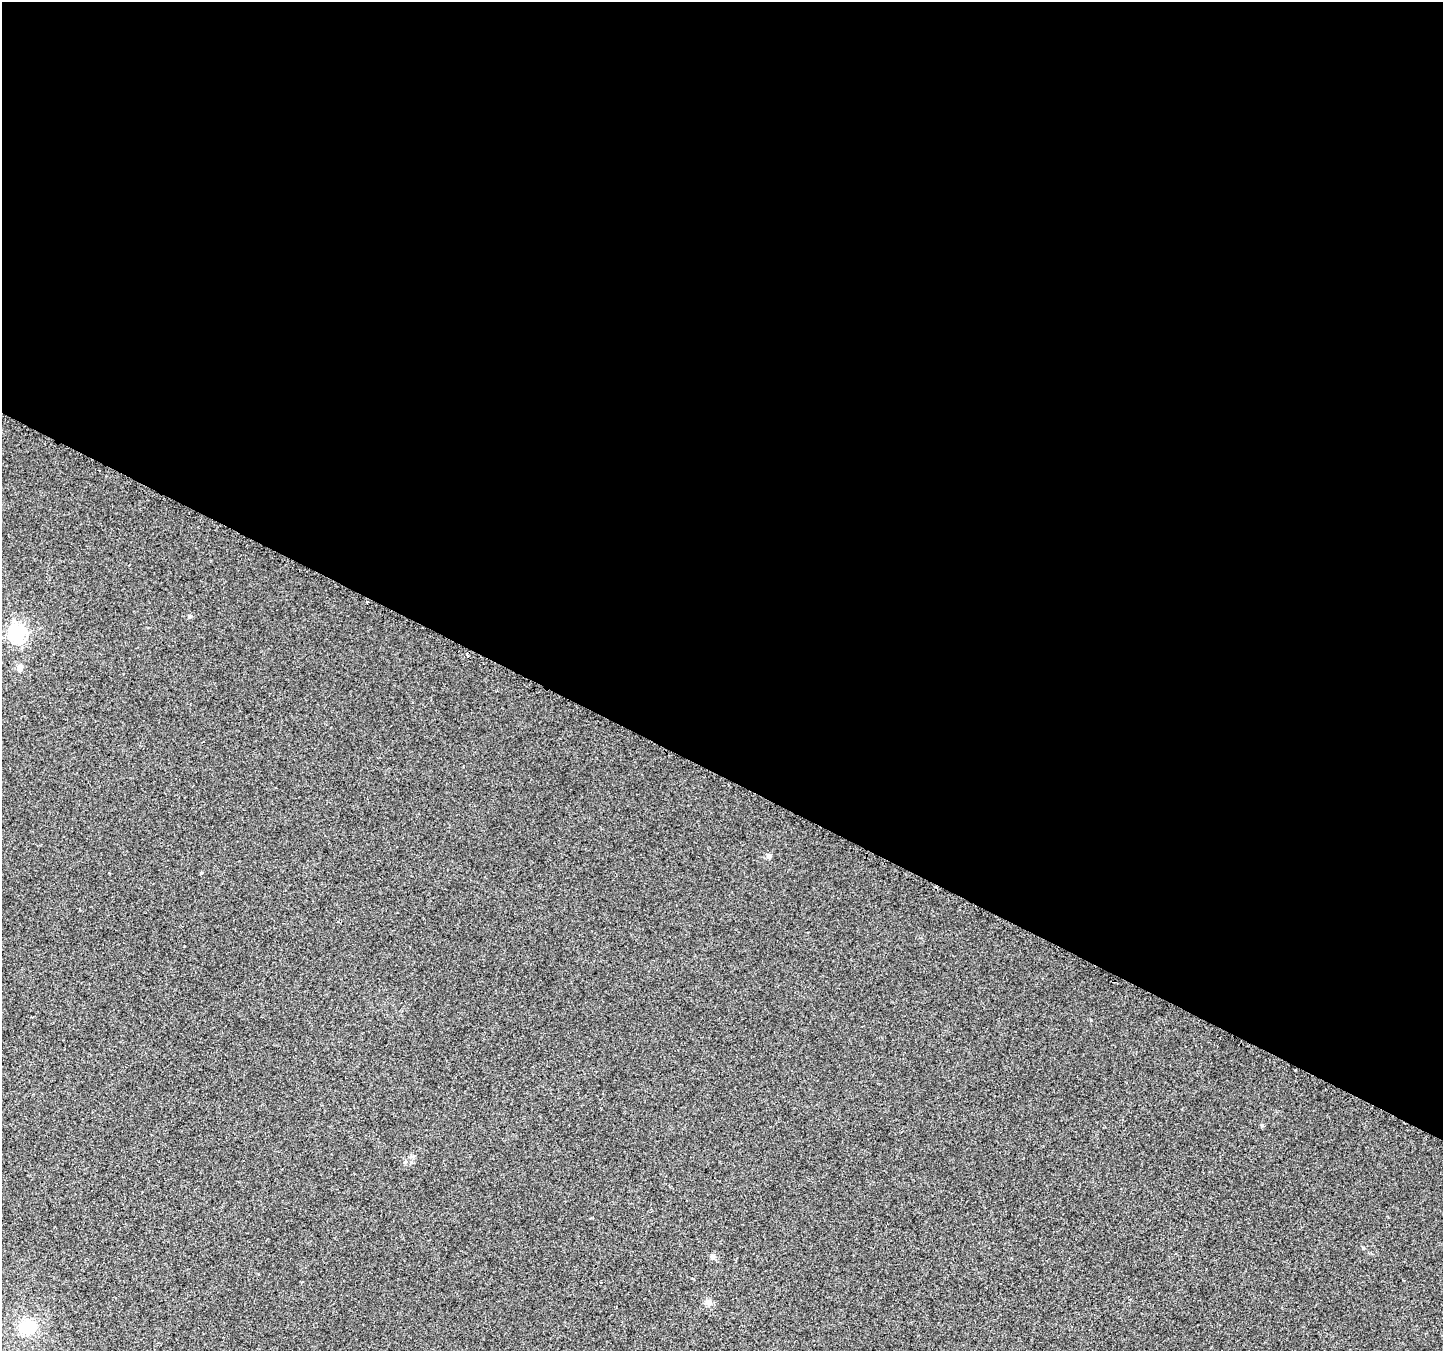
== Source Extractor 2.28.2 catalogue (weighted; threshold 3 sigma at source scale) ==
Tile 3 of 4 x 4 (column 3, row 1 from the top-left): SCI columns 2911-4351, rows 4329-5677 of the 5805 x 5898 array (HDU 1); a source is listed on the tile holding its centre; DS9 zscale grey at full resolution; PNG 1445 x 1353 px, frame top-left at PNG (2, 2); no overlay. Shown black and unused: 57% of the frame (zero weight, under 2 of 3 exposures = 2% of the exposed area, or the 3 px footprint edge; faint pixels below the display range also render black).
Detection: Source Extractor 2.28.2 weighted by HDU 2 'WHT'; one run over the whole footprint, this tile lists its part. Background 0.0116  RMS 0.0068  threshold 0.0304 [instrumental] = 3 sigma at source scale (4.5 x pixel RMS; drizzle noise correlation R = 1.50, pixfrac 1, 0.0396/0.0396 arcsec/px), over >= 5 px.
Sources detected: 11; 1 cosmic-ray / hot-pixel residue — not listed; the other 10 listed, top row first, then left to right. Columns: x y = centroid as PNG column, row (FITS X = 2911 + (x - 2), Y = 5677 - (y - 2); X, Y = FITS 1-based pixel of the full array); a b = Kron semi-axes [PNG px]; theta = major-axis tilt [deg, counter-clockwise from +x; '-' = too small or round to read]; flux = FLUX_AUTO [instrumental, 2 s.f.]
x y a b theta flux
367 601 3 2 - 0.75
189 616 5 4 - 1.8
18 634 7 6 - 230
20 668 5 5 - 6.5
412 702 3 2 - 1.1
769 856 7 6 - 1.9
201 873 4 3 - 0.61
712 1257 7 6 - 1.7
708 1302 9 8 - 2.7
27 1327 20 18 6 19
Overlapping masked pixels (flux is a lower limit): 1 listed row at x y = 367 601
Unlisted compact peaks at least as high as the median listed source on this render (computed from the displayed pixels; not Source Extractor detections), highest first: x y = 1091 1020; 1363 1248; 1262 1125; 405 1162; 184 946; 412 1156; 109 873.